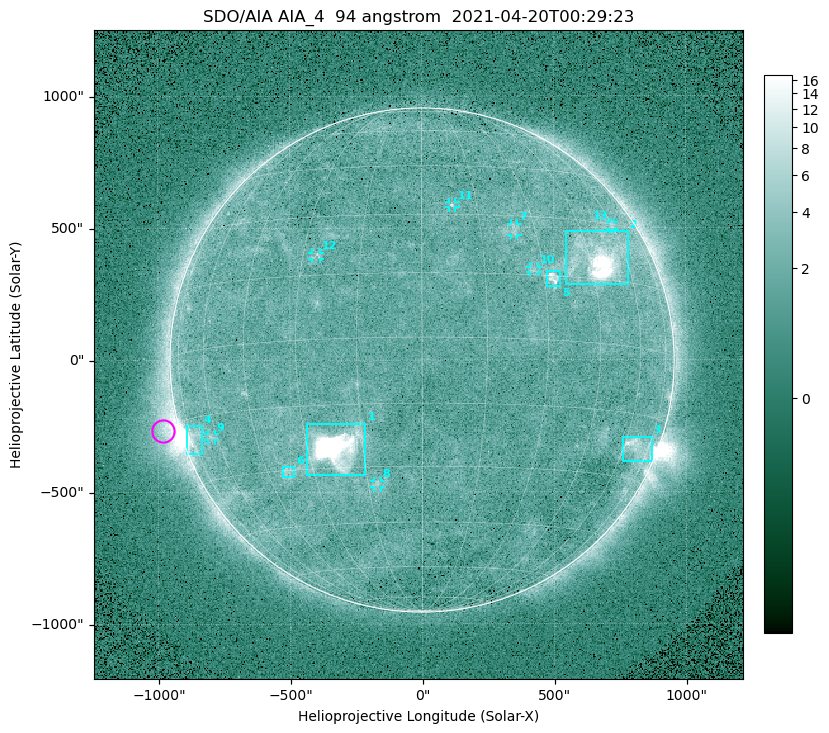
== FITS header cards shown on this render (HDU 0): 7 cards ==
TELESCOP= 'SDO/AIA '
INSTRUME= 'AIA_4   '
WAVELNTH=                   94
WAVEUNIT= 'angstrom'
DATE-OBS= '2021-04-20T00:29:23.12'
CTYPE1  = 'HPLN-TAN'
CTYPE2  = 'HPLT-TAN'

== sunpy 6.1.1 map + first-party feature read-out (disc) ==
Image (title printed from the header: SDO/AIA AIA_4  94 angstrom  2021-04-20T00:29:23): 512 x 512 px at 4.8 arcsec/px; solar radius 955 arcsec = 199 px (full disc in frame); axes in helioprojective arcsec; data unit not stated in the header (colour bar unlabelled)
Orientation: roll -0.138 deg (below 1 deg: not rotated)
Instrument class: DISC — disc imager (sunpy class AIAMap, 94 A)
Bright regions (active regions / flare kernels): reference = the median radial profile (limb darkening/brightening removed); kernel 5 px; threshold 5 sigma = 2.46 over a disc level ~1.72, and >= 1.15x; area >= 9 px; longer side >= 5 px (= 24 arcsec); searched inside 0.97 R_sun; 13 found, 13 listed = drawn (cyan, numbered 1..; 7 of them under ~33 arcsec drawn as corner ticks so the feature stays visible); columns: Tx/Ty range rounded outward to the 10 arcsec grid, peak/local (2 s.f.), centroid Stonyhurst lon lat
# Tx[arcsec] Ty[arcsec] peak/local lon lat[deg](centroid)
1 -440..-210 -440..-240 474 -22 -25
2 540..780 280..490 31 +48 +20
3 760..870 -390..-290 4.7 +67 -22
4 -900..-830 -360..-250 7.3 -73 -19
5 470..530 280..340 5.8 +32 +15
6 -530..-480 -440..-400 3 -38 -30
7 340..370 470..520 2.8 +24 +26
8 -180..-160 -480..-450 3 -13 -34
9 -810..-780 -300..-280 2.7 -63 -20
10 410..440 330..360 2.8 +27 +16
11 100..130 580..600 2.9 +8 +33
12 -420..-380 380..410 2.7 -26 +20
13 710..730 490..520 2.4 +60 +30
Off-limb structures (1.02-1.3 R_sun): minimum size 50 px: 6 found; the strongest spans PA ~90..115 deg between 1.02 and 1.21 R_sun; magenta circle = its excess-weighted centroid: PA ~105 deg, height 1.06 R_sun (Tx ~-980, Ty ~-270 arcsec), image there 5.1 x the reference